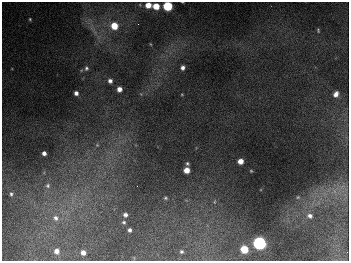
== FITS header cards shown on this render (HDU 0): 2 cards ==
NAXIS1  =                  347
NAXIS2  =                  259

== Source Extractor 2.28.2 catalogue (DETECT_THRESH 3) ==
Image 347 x 259 px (HDU 0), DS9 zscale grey, 1 PNG px = 1 image px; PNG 351 x 263 px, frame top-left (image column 1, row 259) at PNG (2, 2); no overlay
Background 673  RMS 51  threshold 152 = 3 sigma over >= 5 px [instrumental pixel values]
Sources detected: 37; all 37 listed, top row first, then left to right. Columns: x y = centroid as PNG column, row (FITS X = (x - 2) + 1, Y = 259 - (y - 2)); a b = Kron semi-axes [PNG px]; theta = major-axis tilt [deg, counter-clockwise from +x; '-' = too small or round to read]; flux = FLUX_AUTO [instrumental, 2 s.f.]
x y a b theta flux
148 5 5 5 - 41000
156 6 5 5 - 63000
167 6 5 5 - 270000
30 19 5 4 - 4300
138 24 2 2 - 2500
114 26 6 6 - 77000
318 30 6 3 -80 4300
150 44 4 3 - 2500
86 68 7 5 76 8400
183 68 4 4 - 12000
110 81 5 5 - 13000
119 89 5 4 - 22000
76 93 4 4 - 13000
182 94 4 3 - 2700
336 94 6 5 - 20000
97 145 6 6 - 7400
44 153 4 4 - 14000
240 161 5 4 - 36000
187 163 5 5 - 5600
186 170 5 5 - 40000
251 171 3 3 - 3000
48 186 7 7 - 12000
334 191 7 4 -71 10000
11 194 5 5 - 7100
298 197 5 4 - 3500
165 198 5 3 - 5000
214 202 5 3 - 3200
125 215 5 5 - 12000
310 216 7 6 - 14000
56 218 9 7 -27 18000
124 222 5 4 - 5600
130 230 4 3 - 8900
259 243 6 6 - 990000
244 249 5 5 - 120000
56 251 5 4 - 19000
181 252 3 3 - 5600
83 253 4 4 - 19000
At the frame edge (FLAGS 8, measured only in part): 1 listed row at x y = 167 6